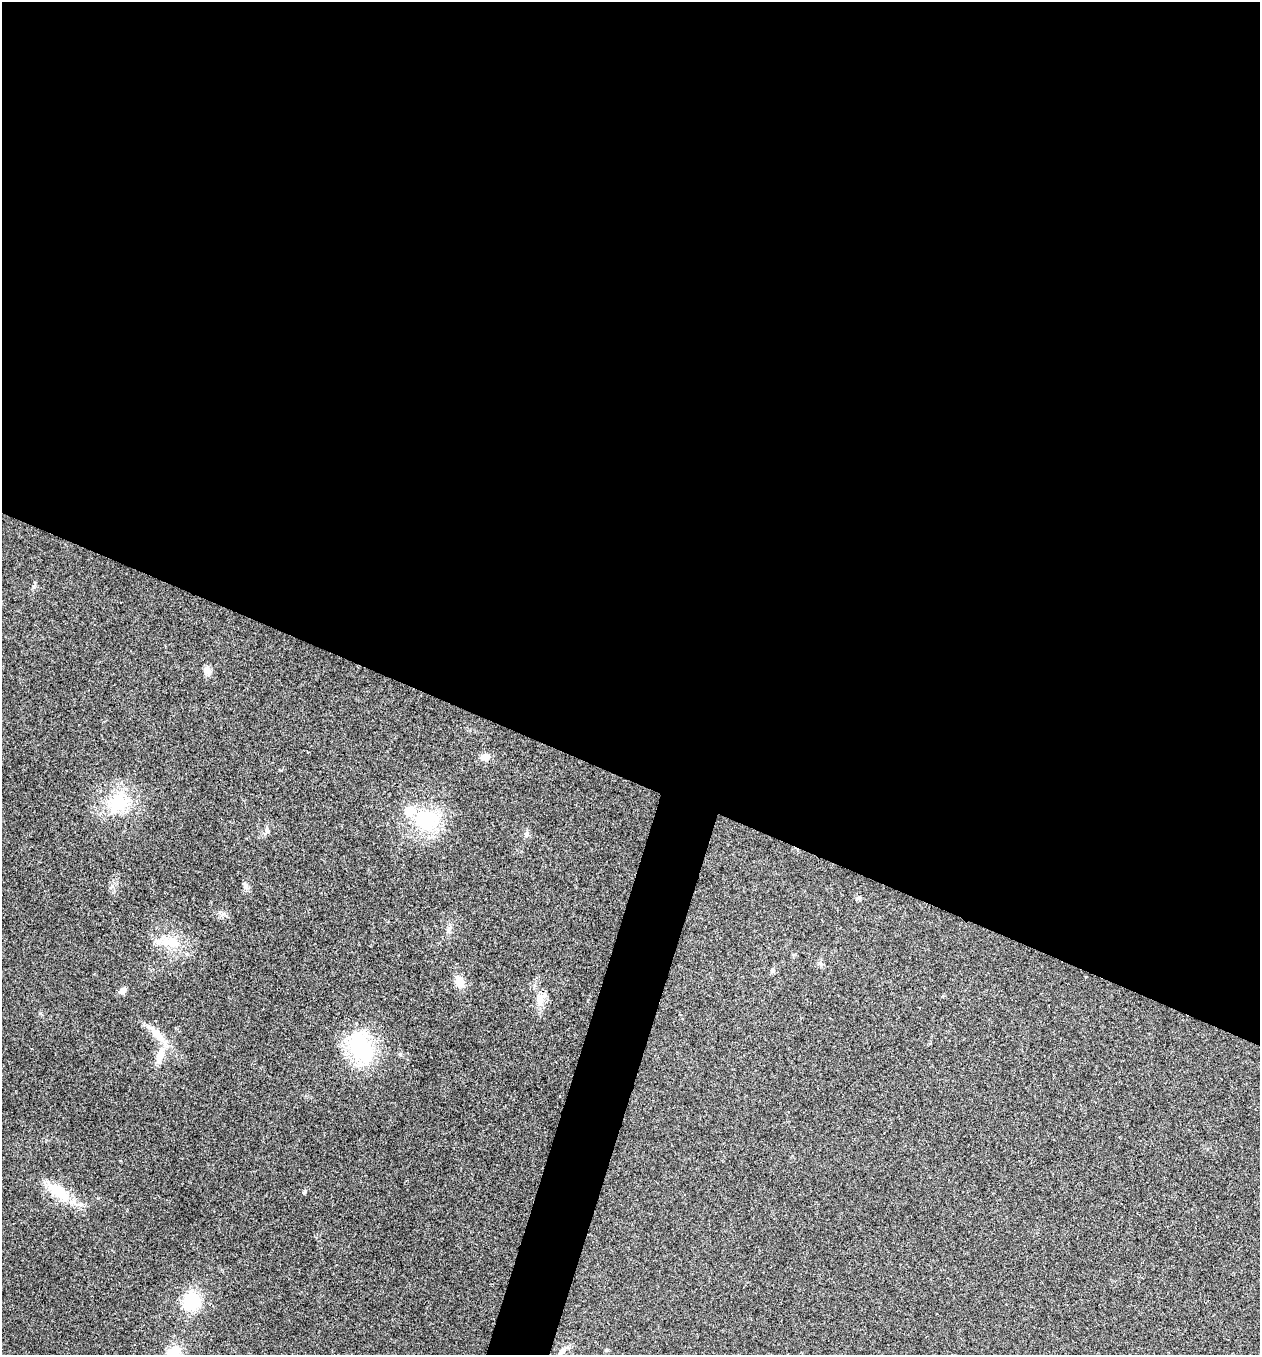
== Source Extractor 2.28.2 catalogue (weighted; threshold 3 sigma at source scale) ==
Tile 3 of 4 x 4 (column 3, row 1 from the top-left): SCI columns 2652-3909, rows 4064-5416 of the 5434 x 5419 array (HDU 1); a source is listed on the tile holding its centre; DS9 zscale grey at full resolution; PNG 1262 x 1357 px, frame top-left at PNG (2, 2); no overlay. Shown black and unused: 59% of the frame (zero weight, under 3 of 4 exposures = <1% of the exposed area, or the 3 px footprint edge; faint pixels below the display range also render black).
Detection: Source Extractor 2.28.2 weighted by HDU 2 'WHT'; one run over the whole footprint, this tile lists its part. Background 0.0237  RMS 0.0041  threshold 0.0183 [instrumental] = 3 sigma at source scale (4.5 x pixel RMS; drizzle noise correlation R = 1.50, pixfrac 1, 0.05/0.05 arcsec/px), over >= 5 px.
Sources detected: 24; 1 inside a brighter listed object's ellipse — not listed separately; the other 23 listed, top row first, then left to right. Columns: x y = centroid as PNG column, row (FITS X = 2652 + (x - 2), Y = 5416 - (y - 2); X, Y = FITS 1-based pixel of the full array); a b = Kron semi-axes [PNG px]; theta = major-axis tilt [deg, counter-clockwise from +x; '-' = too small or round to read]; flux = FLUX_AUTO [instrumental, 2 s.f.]
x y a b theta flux
207 670 10 9 - 2.3
485 757 11 8 2 2.8
118 803 29 24 63 18
426 820 31 25 -15 27
527 834 7 4 89 0.83
245 886 10 6 -80 1.3
859 898 7 5 18 1
449 929 9 6 63 1.3
170 942 29 14 -4 10
772 970 6 5 - 0.76
459 982 13 9 -73 4.7
123 990 10 6 41 1.9
539 999 15 11 79 4.5
157 1034 32 10 -51 6.7
360 1047 30 19 -59 42
400 1054 6 5 - 0.64
160 1055 22 10 73 6
59 1192 37 15 -37 13
304 1192 6 5 - 0.7
192 1301 17 16 - 20
606 1350 5 4 - 0.46
174 1352 16 12 22 8
562 1352 13 7 41 2.3
Isophote crosses this tile's border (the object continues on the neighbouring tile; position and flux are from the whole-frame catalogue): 1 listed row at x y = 174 1352
Unlisted compact peaks at least as high as the median listed source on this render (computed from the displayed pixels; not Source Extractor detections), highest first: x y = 33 586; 98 1198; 223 914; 112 886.